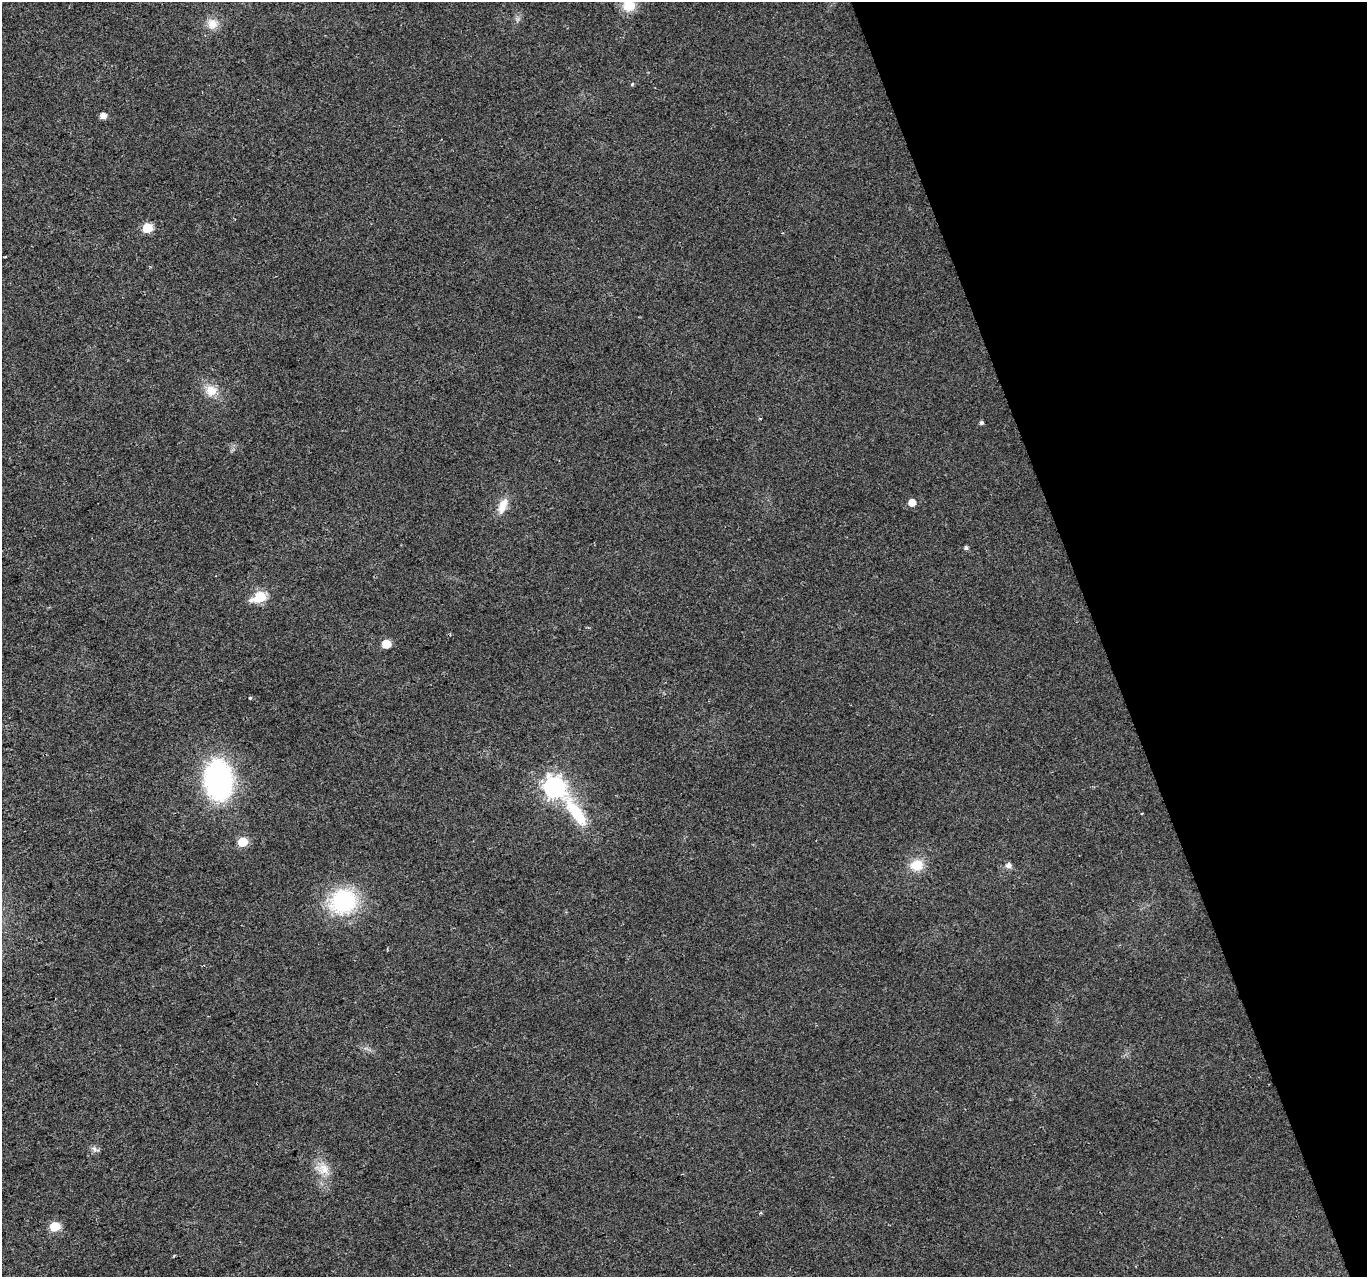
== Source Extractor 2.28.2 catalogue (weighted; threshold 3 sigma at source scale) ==
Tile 12 of 4 x 4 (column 4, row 3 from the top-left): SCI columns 4097-5461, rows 1400-2674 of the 5461 x 5294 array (HDU 1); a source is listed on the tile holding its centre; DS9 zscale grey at full resolution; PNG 1369 x 1279 px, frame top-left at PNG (2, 2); no overlay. Shown black and unused: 20% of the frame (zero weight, under 2 of 3 exposures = <1% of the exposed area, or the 3 px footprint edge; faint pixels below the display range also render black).
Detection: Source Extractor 2.28.2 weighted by HDU 2 'WHT'; one run over the whole footprint, this tile lists its part. Background 0.0183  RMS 0.0061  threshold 0.0273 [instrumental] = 3 sigma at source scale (4.5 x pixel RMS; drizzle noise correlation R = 1.50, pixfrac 1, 0.0396/0.0396 arcsec/px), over >= 5 px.
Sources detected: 26; all 26 listed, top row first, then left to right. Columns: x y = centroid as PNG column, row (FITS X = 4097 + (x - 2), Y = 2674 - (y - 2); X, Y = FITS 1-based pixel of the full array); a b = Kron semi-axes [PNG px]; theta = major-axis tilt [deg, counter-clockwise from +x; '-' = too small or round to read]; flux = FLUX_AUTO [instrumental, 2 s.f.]
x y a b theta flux
629 6 16 14 7 10
212 24 14 14 - 6.9
632 84 5 4 - 0.73
103 116 5 5 - 4.1
147 228 6 6 - 29
782 233 4 2 - 0.49
5 257 3 2 - 1.3
211 391 16 15 - 8.9
760 418 4 2 - 0.5
981 423 4 4 - 1.5
912 503 5 5 - 8
502 506 21 10 69 7.7
966 548 5 4 - 1.4
260 597 7 6 - 48
386 644 6 5 - 16
218 780 43 29 -83 100
554 787 8 8 - 340
576 812 53 14 -55 30
1142 813 3 2 - 0.51
243 842 6 5 - 22
916 865 16 13 11 11
1008 865 9 8 - 2.2
343 901 25 23 27 59
94 1149 8 5 -59 1.8
323 1169 22 13 -20 8.9
55 1226 6 5 - 26
Overlapping masked pixels (flux is a lower limit): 1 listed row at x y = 218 780
Isophote crosses this tile's border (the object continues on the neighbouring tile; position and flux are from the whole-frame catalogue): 1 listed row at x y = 629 6